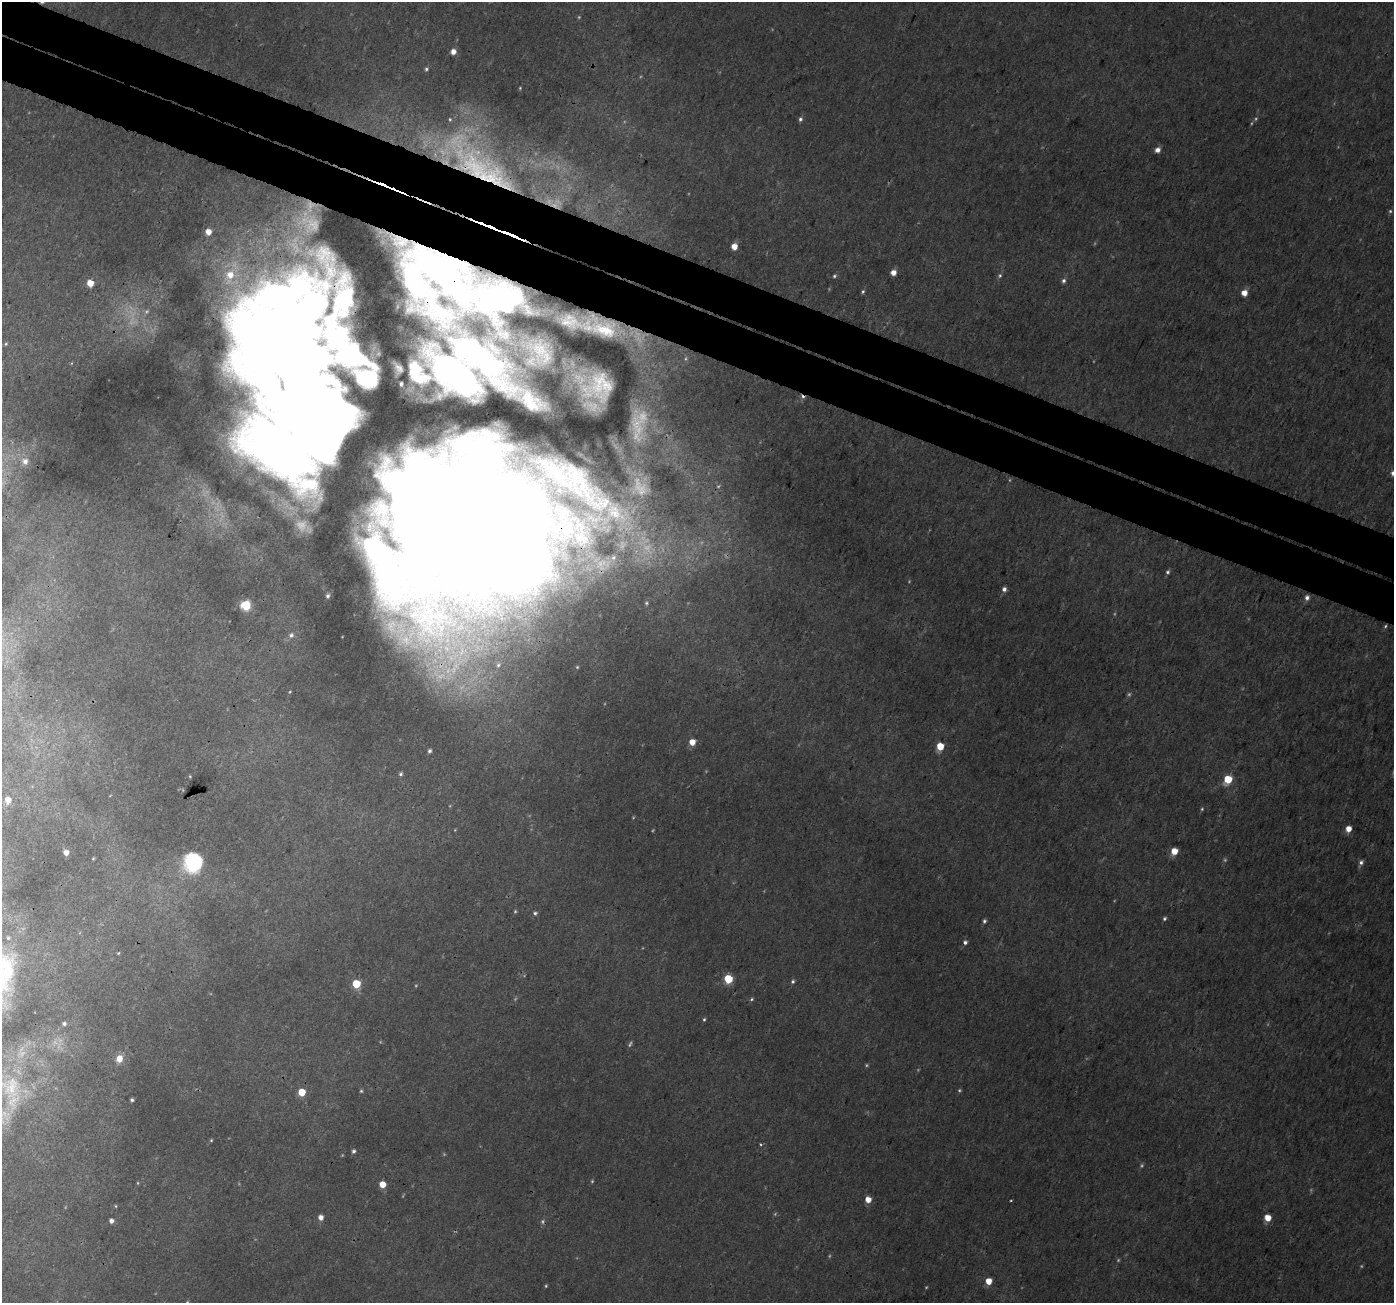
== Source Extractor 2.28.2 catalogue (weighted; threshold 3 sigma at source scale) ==
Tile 11 of 4 x 4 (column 3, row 3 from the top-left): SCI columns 2815-4206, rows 1612-2912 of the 5621 x 5762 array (HDU 1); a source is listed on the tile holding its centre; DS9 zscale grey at full resolution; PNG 1396 x 1305 px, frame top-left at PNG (2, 2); no overlay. Shown black and unused: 7% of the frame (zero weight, under 3 of 4 exposures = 4% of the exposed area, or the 3 px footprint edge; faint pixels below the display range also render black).
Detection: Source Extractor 2.28.2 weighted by HDU 2 'WHT'; one run over the whole footprint, this tile lists its part. Background 0.0122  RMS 0.0026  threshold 0.0116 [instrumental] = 3 sigma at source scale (4.5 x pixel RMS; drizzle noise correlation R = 1.50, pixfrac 1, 0.0396/0.0396 arcsec/px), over >= 5 px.
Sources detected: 118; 23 too faint to see at this stretch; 3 inside a brighter object's white glare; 2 cosmic-ray / hot-pixel residue — not listed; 11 inside a brighter listed object's ellipse — not listed separately; the other 79 listed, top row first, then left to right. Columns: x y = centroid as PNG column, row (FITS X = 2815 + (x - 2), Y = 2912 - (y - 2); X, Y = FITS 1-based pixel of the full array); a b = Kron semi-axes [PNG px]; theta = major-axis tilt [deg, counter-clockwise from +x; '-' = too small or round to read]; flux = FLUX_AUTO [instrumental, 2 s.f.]
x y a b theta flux
453 51 5 5 - 2.1
426 69 6 4 16 0.47
520 88 4 3 - 0.22
800 119 6 5 - 0.61
1158 150 5 5 - 1.6
481 168 106 34 -35 51
1390 211 5 5 - 0.34
208 232 5 5 - 2.4
734 246 5 5 - 3.1
893 272 5 4 - 2.1
443 273 91 29 -43 76
1000 275 6 5 - 0.49
834 276 4 4 - 0.39
1064 281 6 5 - 0.71
90 283 5 5 - 4.1
863 291 6 4 73 0.42
1244 293 5 5 - 2.7
604 330 35 19 -15 9.4
343 332 163 98 -52 11
6 344 5 4 - 0.3
540 349 29 20 -54 6.8
478 356 70 24 -40 61
297 372 136 47 -46 280
456 375 53 25 -39 48
600 386 21 20 - 10
25 461 7 7 - 1.3
1393 473 7 6 - 1
466 517 149 102 -28 430
613 557 10 8 31 1.6
1168 572 6 5 - 0.5
1004 589 5 5 - 0.92
328 596 4 4 - 0.51
1307 598 6 5 - 0.96
646 603 5 4 - 0.41
246 605 5 5 - 22
1385 626 4 3 - 0.29
428 629 58 38 65 52
291 635 8 7 - 0.99
498 665 5 5 - 0.45
692 742 5 5 - 3
940 746 5 5 - 6.2
429 751 5 4 - 0.63
401 774 5 5 - 0.47
1228 779 6 5 - 9.5
8 800 6 5 - 2.1
1348 829 5 5 - 2.7
1174 851 5 5 - 4.2
66 852 5 5 - 1.8
93 859 4 4 - 0.24
193 862 18 17 - 18
1361 862 6 5 - 0.79
515 911 4 4 - 0.28
535 913 4 4 - 0.49
1165 918 5 4 - 0.43
984 921 5 4 - 0.51
965 942 5 4 - 0.65
4 972 77 26 67 33
728 979 5 5 - 12
793 981 5 5 - 0.46
356 984 5 5 - 11
752 999 5 4 - 0.36
704 1019 5 4 - 0.35
64 1024 4 4 - 0.55
119 1059 7 6 - 3.1
11 1088 25 18 72 8
361 1091 5 5 - 0.35
302 1092 5 5 - 6.4
132 1100 4 3 - 0.47
211 1140 4 4 - 0.23
353 1151 5 4 - 0.62
382 1184 5 5 - 3.9
868 1200 5 5 - 2.8
116 1206 5 3 - 0.24
321 1217 5 5 - 1.6
1267 1218 5 5 - 3.7
111 1221 4 4 - 1.2
988 1281 5 5 - 3.7
546 1286 4 4 - 0.28
187 1302 4 3 - 0.23
Overlapping masked pixels (flux is a lower limit): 5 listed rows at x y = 481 168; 443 273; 604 330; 343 332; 466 517
Isophote crosses this tile's border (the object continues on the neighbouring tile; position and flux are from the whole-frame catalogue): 3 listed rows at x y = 1393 473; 4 972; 187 1302